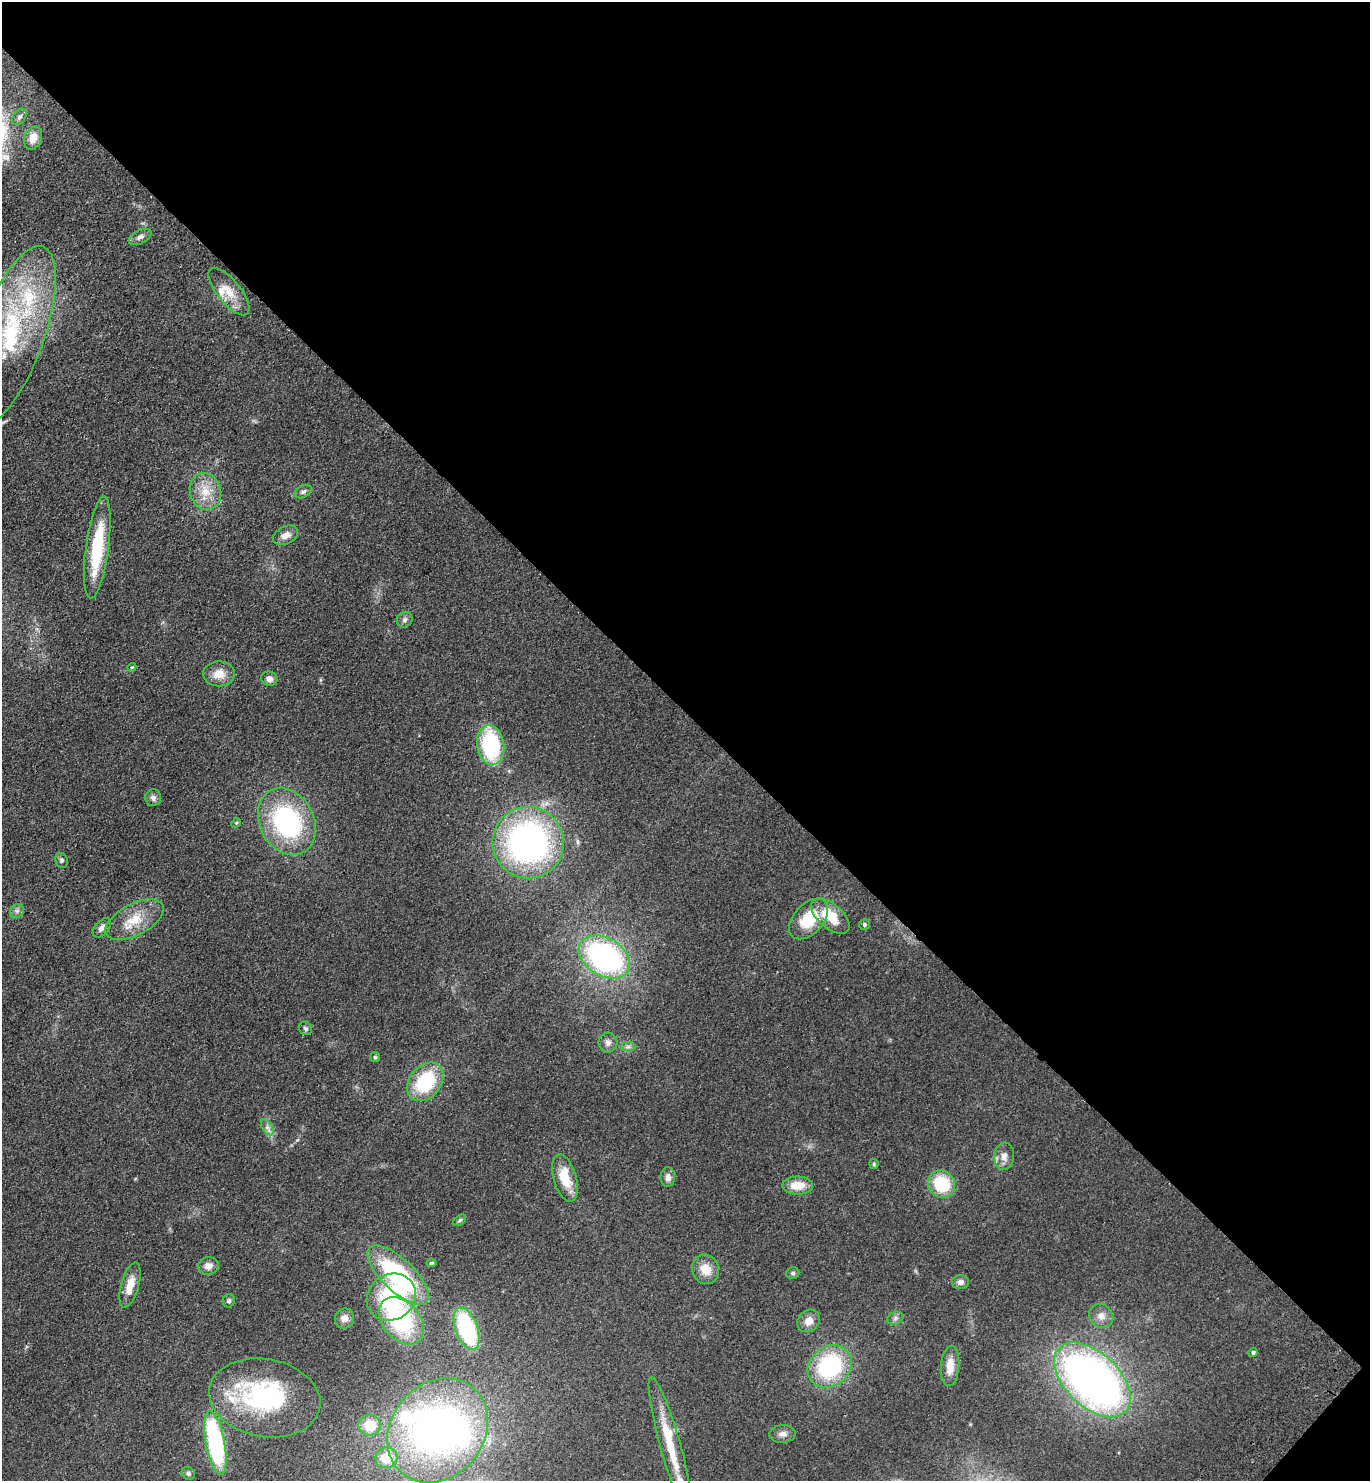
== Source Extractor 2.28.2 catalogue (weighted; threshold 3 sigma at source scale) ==
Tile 8 of 4 x 4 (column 4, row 2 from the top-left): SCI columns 4494-5861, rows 3049-4527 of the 6108 x 6096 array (HDU 1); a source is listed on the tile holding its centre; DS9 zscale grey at full resolution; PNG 1372 x 1483 px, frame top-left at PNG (2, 2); each listed source drawn as its Kron ellipse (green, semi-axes under 4 px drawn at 4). Shown black and unused: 48% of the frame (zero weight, under 3 of 4 exposures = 6% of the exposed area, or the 3 px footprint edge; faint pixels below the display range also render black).
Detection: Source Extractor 2.28.2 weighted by HDU 2 'WHT'; one run over the whole footprint, this tile lists its part. Background 0.167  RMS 0.0091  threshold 0.0411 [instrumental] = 3 sigma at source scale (4.5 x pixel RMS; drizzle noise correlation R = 1.50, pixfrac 1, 0.05/0.05 arcsec/px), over >= 5 px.
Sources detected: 73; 2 inside a brighter object's white glare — neither listed nor drawn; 5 inside a brighter listed object's ellipse — not listed separately; the other 66 listed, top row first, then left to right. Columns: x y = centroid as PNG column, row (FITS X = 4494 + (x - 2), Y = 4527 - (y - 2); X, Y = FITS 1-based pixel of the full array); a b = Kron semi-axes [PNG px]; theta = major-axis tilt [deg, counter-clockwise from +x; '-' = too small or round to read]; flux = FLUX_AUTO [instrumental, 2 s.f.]
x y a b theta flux
19 117 9 6 56 2.9
33 138 12 8 69 12
140 237 12 6 26 4.1
229 292 29 12 -51 16
11 336 95 32 70 140
205 491 19 15 -74 19
303 492 9 6 27 2.7
286 535 13 8 26 7.1
97 547 51 11 82 61
405 620 8 7 - 3.2
132 667 4 3 - 0.83
219 674 16 12 2 13
269 679 8 7 - 5
491 745 20 13 -80 86
153 798 8 8 - 3.5
287 821 35 27 -63 130
236 823 5 4 - 1.1
528 843 36 35 - 300
61 860 7 6 - 2.2
17 911 7 6 - 2.9
830 916 23 12 -40 26
809 919 24 15 47 34
134 920 32 16 28 26
864 925 5 5 - 1.6
102 928 11 7 48 5.1
604 957 28 19 -31 210
305 1028 7 6 - 2.1
608 1043 10 9 - 4.7
628 1047 7 4 1 2.5
375 1057 5 5 - 1.3
425 1082 21 15 51 59
267 1127 9 5 -59 3.3
1004 1156 13 10 86 7
874 1164 5 4 - 1.3
668 1177 10 7 89 4.8
565 1178 24 11 -74 25
942 1184 14 13 - 44
798 1185 15 9 1 16
460 1220 7 4 35 1.6
431 1263 5 4 - 1.6
208 1266 10 8 9 6.4
706 1269 15 13 -69 15
793 1273 6 6 - 1.9
398 1275 39 16 -44 120
960 1282 8 7 - 4.2
130 1285 23 9 75 15
391 1297 25 22 33 93
229 1301 6 6 - 2.1
1101 1316 13 11 -42 7.1
344 1318 10 9 - 5.7
895 1318 8 6 22 2.7
401 1321 27 18 -49 96
809 1321 12 10 44 8.8
467 1329 22 11 -69 95
1253 1353 4 4 - 1.9
830 1366 23 19 40 96
950 1366 20 9 86 14
1092 1380 46 27 -44 530
265 1398 56 39 -10 130
370 1425 11 10 - 21
438 1430 55 46 51 400
783 1434 13 9 5 5.5
215 1443 32 9 -79 150
670 1446 72 10 -74 41
386 1458 11 10 - 23
188 1473 7 6 - 2.1